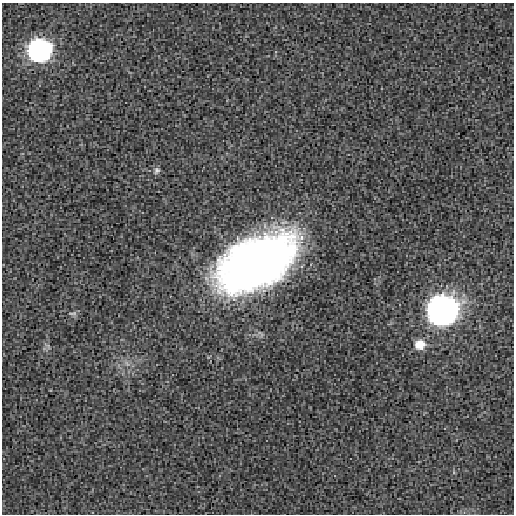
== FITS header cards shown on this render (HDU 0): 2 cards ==
NAXIS1  =                  512 / length of data axis 1
NAXIS2  =                  512 / length of data axis 2

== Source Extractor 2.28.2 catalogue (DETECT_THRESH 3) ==
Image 512 x 512 px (HDU 0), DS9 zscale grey, 1 PNG px = 1 image px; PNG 516 x 516 px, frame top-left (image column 1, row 512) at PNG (2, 3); no overlay
Background 0.00109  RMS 0.015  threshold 0.0437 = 3 sigma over >= 5 px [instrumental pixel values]
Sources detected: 7; all 7 listed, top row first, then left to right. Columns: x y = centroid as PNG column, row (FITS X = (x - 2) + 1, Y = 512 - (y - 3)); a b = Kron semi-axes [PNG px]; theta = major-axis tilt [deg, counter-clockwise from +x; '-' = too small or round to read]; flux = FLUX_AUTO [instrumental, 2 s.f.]
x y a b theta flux
39 50 12 12 - 580
157 170 9 8 - 3.2
258 260 72 42 25 690
233 282 23 20 58 72
442 311 13 13 - 1800
73 313 13 5 3 2.5
420 344 12 11 - 15